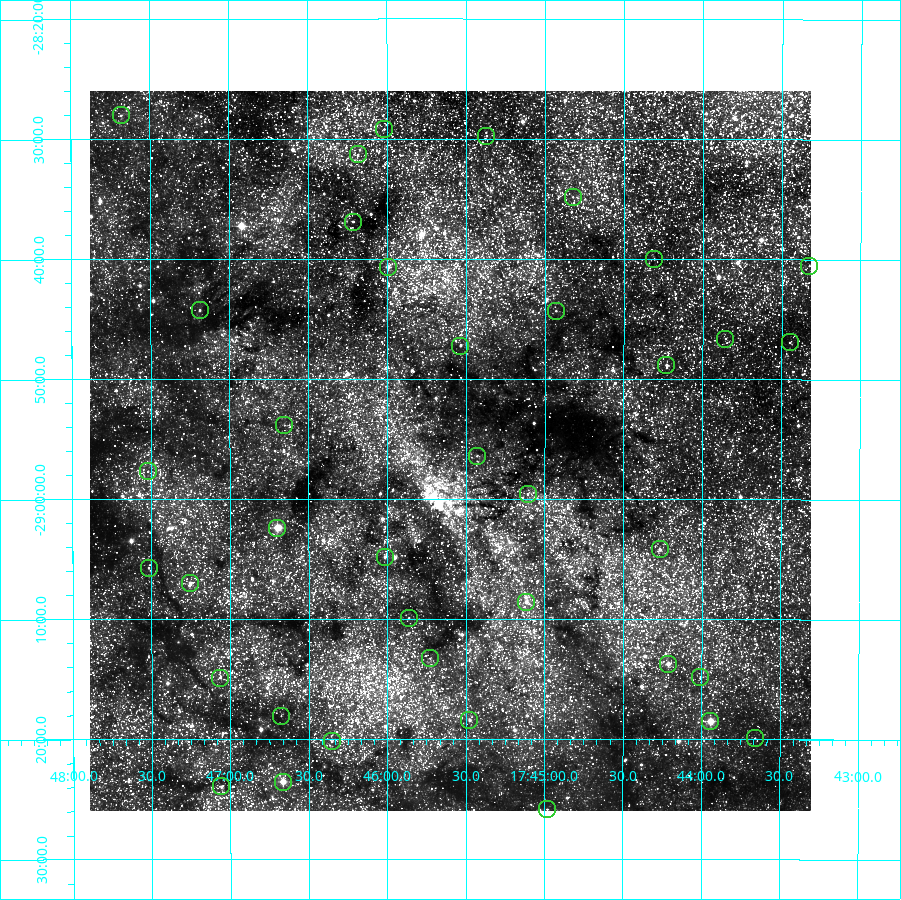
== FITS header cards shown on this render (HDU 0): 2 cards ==
NAXIS1  =                  721
NAXIS2  =                  720

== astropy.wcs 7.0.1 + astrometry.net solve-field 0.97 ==
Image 721 x 720 px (HDU 0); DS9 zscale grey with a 90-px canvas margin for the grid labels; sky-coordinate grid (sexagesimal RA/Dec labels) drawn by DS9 from the SOLVED WCS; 38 Tycho-2 reference stars matched to detected sources circled (green)
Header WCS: RA---TAN/DEC--TAN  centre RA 17:45:36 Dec -28:56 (266.40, -28.93 deg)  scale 5 arcsec/px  FOV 60.1' x 60.0'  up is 0 deg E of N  parity normal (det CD < 0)
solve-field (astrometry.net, Tycho-2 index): VERIFIED the header's WCS against the Tycho-2 star catalogue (verified at 2 index scales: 26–38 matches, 0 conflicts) and refined it, rather than solving blind
Solved WCS: RA---TAN-SIP/DEC--TAN-SIP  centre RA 17:45:36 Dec -28:56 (266.40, -28.93 deg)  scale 5 arcsec/px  FOV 60.1' x 60.0'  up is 0 deg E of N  parity normal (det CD < 0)
The solver's refit moves the header's centre by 0.18 arcsec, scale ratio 1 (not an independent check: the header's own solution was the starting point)
Tycho-2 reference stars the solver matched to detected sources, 38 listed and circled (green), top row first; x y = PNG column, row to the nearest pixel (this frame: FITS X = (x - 90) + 1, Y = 720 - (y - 91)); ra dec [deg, ICRS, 3 dp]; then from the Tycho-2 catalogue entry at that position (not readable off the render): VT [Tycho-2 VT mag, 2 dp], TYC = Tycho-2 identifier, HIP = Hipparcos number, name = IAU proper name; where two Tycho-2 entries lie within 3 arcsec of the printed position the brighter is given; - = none
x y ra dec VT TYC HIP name
121 115 266.920 -28.467 8.88 6840-795-1 - -
384 129 266.504 -28.487 10.01 6840-679-1 - -
486 136 266.343 -28.496 8.52 6840-25-1 - -
358 154 266.546 -28.521 9.76 6840-253-1 - -
573 197 266.206 -28.581 11.16 6840-658-1 - -
353 222 266.553 -28.615 10.18 6840-102-1 - -
654 259 266.077 -28.667 11.30 6840-503-1 - -
809 266 265.832 -28.676 10.73 6840-939-1 - -
388 267 266.498 -28.678 8.84 6840-587-1 - -
200 310 266.797 -28.738 10.03 6840-571-1 - -
556 311 266.232 -28.739 10.83 6840-567-1 - -
725 339 265.964 -28.777 10.85 6840-38-1 - -
790 342 265.862 -28.782 10.07 6840-762-1 - -
460 346 266.384 -28.788 9.35 6840-59-1 - -
666 365 266.057 -28.814 10.10 6840-594-1 - -
284 425 266.663 -28.898 9.53 6840-1407-1 - -
477 456 266.357 -28.941 11.06 6840-666-1 - -
148 471 266.880 -28.961 10.42 6840-205-1 - -
528 494 266.277 -28.994 10.94 6840-552-1 - -
277 528 266.675 -29.040 10.40 6840-1241-1 - -
660 549 266.066 -29.070 10.84 6840-376-1 - -
385 557 266.504 -29.081 9.19 6840-206-1 86948 -
149 568 266.879 -29.096 10.46 6840-769-1 - -
190 583 266.813 -29.117 10.23 6840-419-1 - -
526 602 266.279 -29.144 9.77 6840-805-1 - -
409 618 266.466 -29.166 11.35 6840-247-1 - -
430 658 266.432 -29.222 10.49 6840-334-1 - -
668 664 266.053 -29.229 10.75 6840-561-1 - -
700 677 266.001 -29.247 11.63 6840-639-1 - -
220 678 266.766 -29.248 9.34 6840-1283-1 87038 -
281 716 266.669 -29.301 11.24 6840-271-1 - -
469 720 266.369 -29.307 9.75 6840-480-1 - -
710 721 265.985 -29.309 9.31 6840-1041-1 - -
755 738 265.914 -29.332 11.23 6840-64-1 - -
332 741 266.589 -29.337 10.86 6840-1444-1 - -
283 782 266.666 -29.393 8.12 6840-176-1 - -
221 786 266.765 -29.399 10.70 6840-1406-1 - -
547 809 266.245 -29.431 10.66 6840-967-1 - -